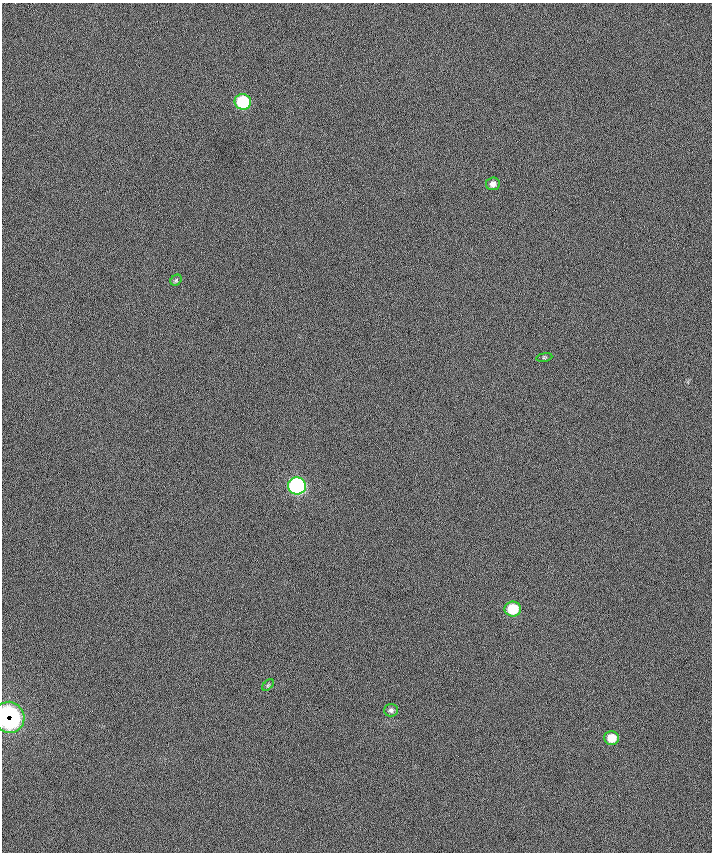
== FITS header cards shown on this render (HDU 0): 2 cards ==
NAXIS1  =                  710 /
NAXIS2  =                  850 /

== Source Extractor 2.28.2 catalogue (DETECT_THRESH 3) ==
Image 710 x 850 px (HDU 0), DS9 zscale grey, 1 PNG px = 1 image px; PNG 714 x 854 px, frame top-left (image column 1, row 850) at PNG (2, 3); each listed source drawn as its Kron ellipse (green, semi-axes under 4 px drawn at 4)
Background -2.38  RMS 33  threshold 100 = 3 sigma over >= 5 px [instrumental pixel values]
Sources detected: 10; all 10 listed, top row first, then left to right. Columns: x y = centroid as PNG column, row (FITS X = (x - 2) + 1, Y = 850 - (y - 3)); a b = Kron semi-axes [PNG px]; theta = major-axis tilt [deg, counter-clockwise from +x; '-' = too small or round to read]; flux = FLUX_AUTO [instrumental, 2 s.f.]
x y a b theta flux
243 102 8 8 - 150000
493 184 7 6 - 10000
176 280 6 5 - 3600
544 357 8 4 8 3100
297 486 9 8 - 480000
513 609 8 7 - 76000
268 685 7 4 45 3500
391 710 7 6 - 6000
9 717 16 15 - 560000
611 738 7 7 - 34000
At the frame edge (FLAGS 8, measured only in part): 1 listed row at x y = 9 717